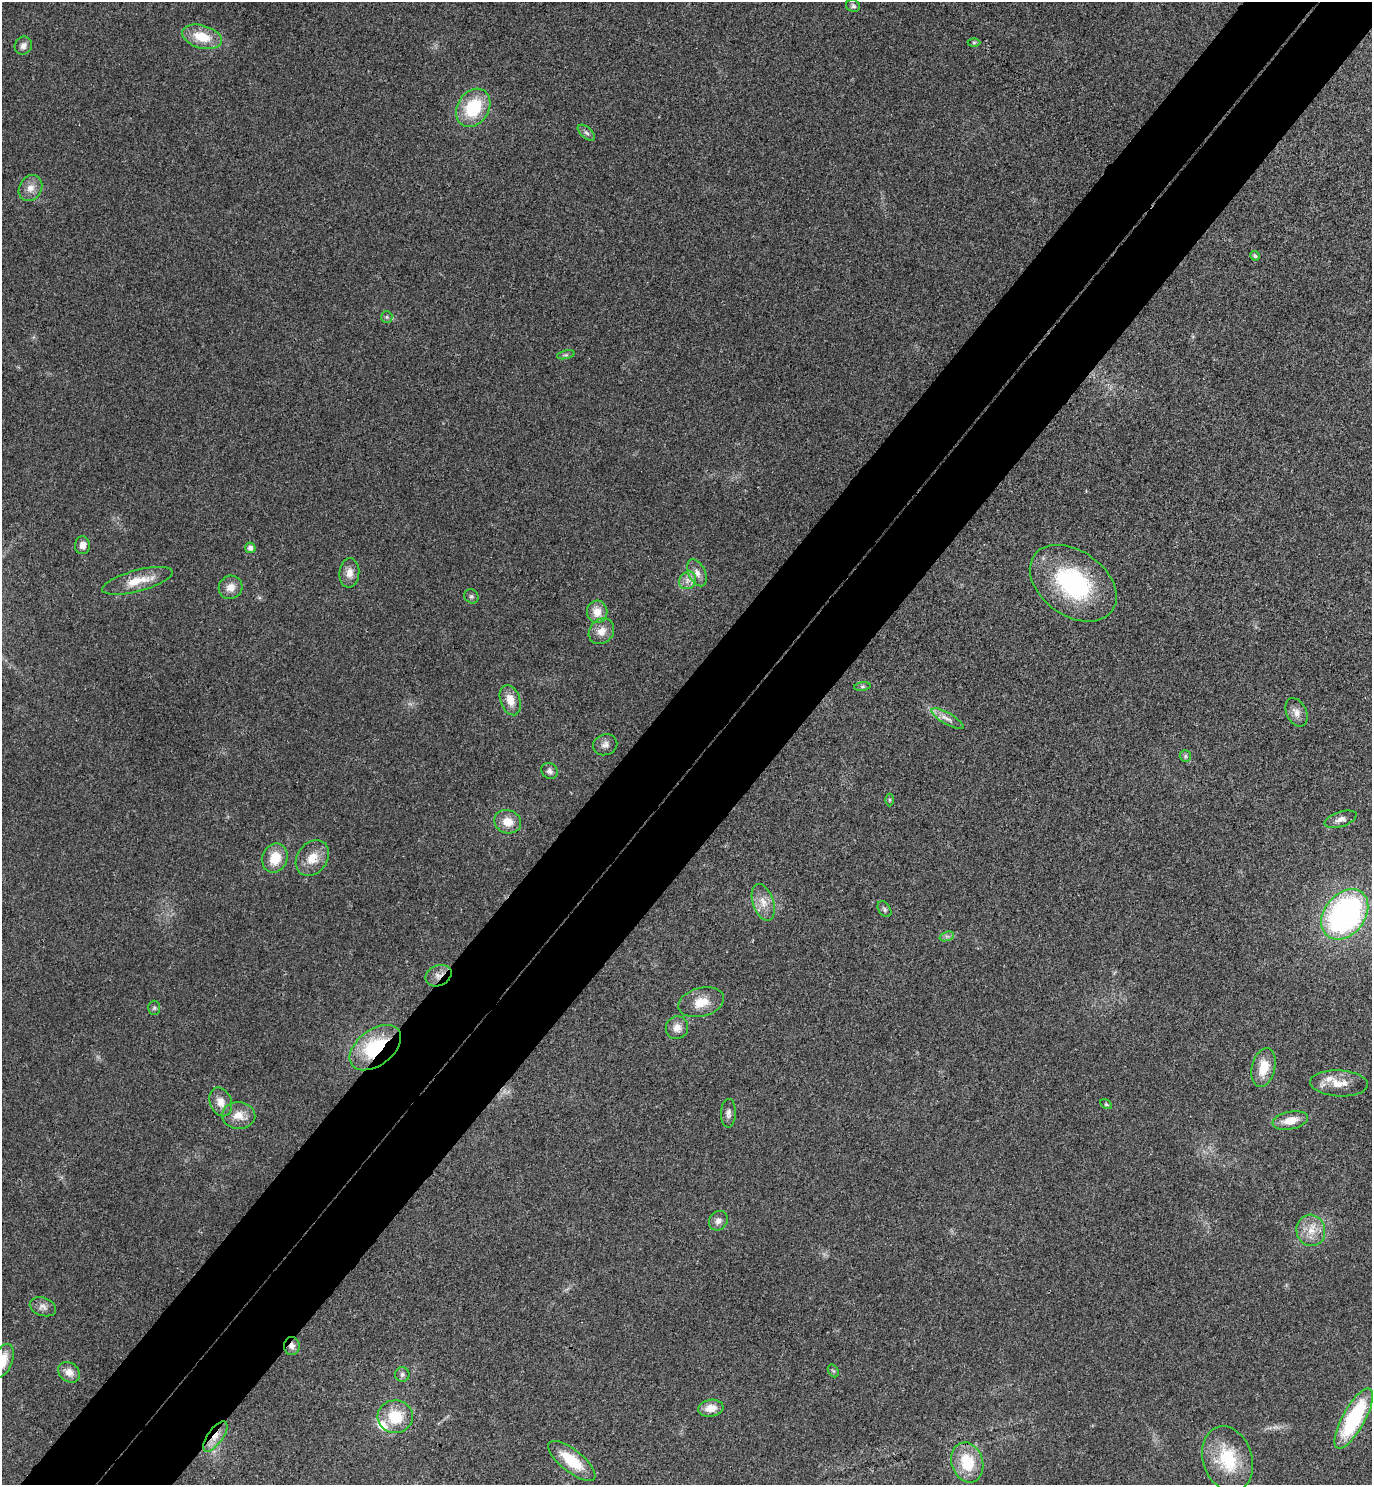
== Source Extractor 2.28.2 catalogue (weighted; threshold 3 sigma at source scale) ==
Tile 7 of 4 x 4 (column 3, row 2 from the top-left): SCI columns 2941-4310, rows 3009-4491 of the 6021 x 6015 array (HDU 1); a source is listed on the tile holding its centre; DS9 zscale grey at full resolution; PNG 1374 x 1487 px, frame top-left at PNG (2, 2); each listed source drawn as its Kron ellipse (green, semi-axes under 4 px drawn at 4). Shown black and unused: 11% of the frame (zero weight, under 3 of 4 exposures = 6% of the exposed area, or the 3 px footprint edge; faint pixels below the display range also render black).
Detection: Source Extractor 2.28.2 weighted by HDU 2 'WHT'; one run over the whole footprint, this tile lists its part. Background 0.0407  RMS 0.0068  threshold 0.0307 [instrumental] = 3 sigma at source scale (4.5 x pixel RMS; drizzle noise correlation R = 1.50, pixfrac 1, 0.05/0.05 arcsec/px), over >= 5 px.
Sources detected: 67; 3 inside a brighter listed object's ellipse — not listed separately; the other 64 listed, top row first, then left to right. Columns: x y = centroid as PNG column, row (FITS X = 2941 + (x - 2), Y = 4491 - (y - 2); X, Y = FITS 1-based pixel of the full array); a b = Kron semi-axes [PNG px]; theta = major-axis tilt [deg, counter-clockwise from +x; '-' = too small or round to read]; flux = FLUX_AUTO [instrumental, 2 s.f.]
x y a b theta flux
853 6 7 6 - 1.7
202 37 20 11 -15 18
974 42 6 4 0 0.95
23 46 9 8 - 3.4
473 108 20 15 57 35
586 133 10 5 -41 2.1
30 188 14 11 59 6.4
1255 256 5 4 - 1.7
387 317 6 5 - 1.3
566 355 9 3 12 1.4
82 545 9 7 88 4.5
250 548 5 5 - 3.2
349 573 15 10 85 6.3
697 573 14 8 -64 5.3
688 580 9 8 - 4.3
137 581 36 10 15 15
1073 583 48 32 -35 86
230 587 12 11 - 6.4
471 596 7 6 - 1.5
597 612 11 10 - 8.4
601 631 14 11 48 7.2
862 686 8 4 8 1.2
510 700 15 9 -71 9
1296 712 15 10 -64 5.2
947 719 18 5 -30 4.4
605 745 12 10 20 3.9
1185 756 6 5 - 1.3
549 771 9 7 -44 2.7
889 800 6 4 -90 1
1340 819 17 7 18 4.1
508 822 13 11 -21 9.7
275 858 15 12 68 14
312 858 19 15 53 12
763 902 19 10 -71 8.7
884 909 9 6 -56 1.6
1345 914 28 20 51 190
947 936 7 4 18 1.8
438 976 13 10 25 5
701 1002 23 14 15 13
154 1008 7 6 - 1.5
677 1028 11 11 - 6.1
375 1048 29 18 37 49
1264 1067 20 11 76 15
1339 1083 29 13 -3 12
221 1102 15 10 -67 6.8
1106 1104 6 4 -29 0.98
728 1113 14 7 88 3.2
239 1115 16 13 -3 9
1290 1120 18 9 11 10
718 1221 10 9 - 3.7
1311 1230 16 14 -75 11
43 1307 13 9 -18 4
292 1346 9 8 - 3.9
2 1361 18 10 66 16
833 1371 7 5 -57 1.2
69 1372 12 9 -36 5.8
402 1374 7 7 - 2.1
711 1408 12 8 8 8
395 1417 18 16 -3 21
1354 1419 34 11 61 65
215 1436 18 7 54 7.8
1228 1459 33 24 -72 36
572 1461 29 11 -39 25
967 1462 20 15 -73 26
Overlapping masked pixels (flux is a lower limit): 4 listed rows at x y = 438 976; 375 1048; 292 1346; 215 1436
Isophote crosses this tile's border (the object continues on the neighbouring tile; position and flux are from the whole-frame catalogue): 1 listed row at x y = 2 1361